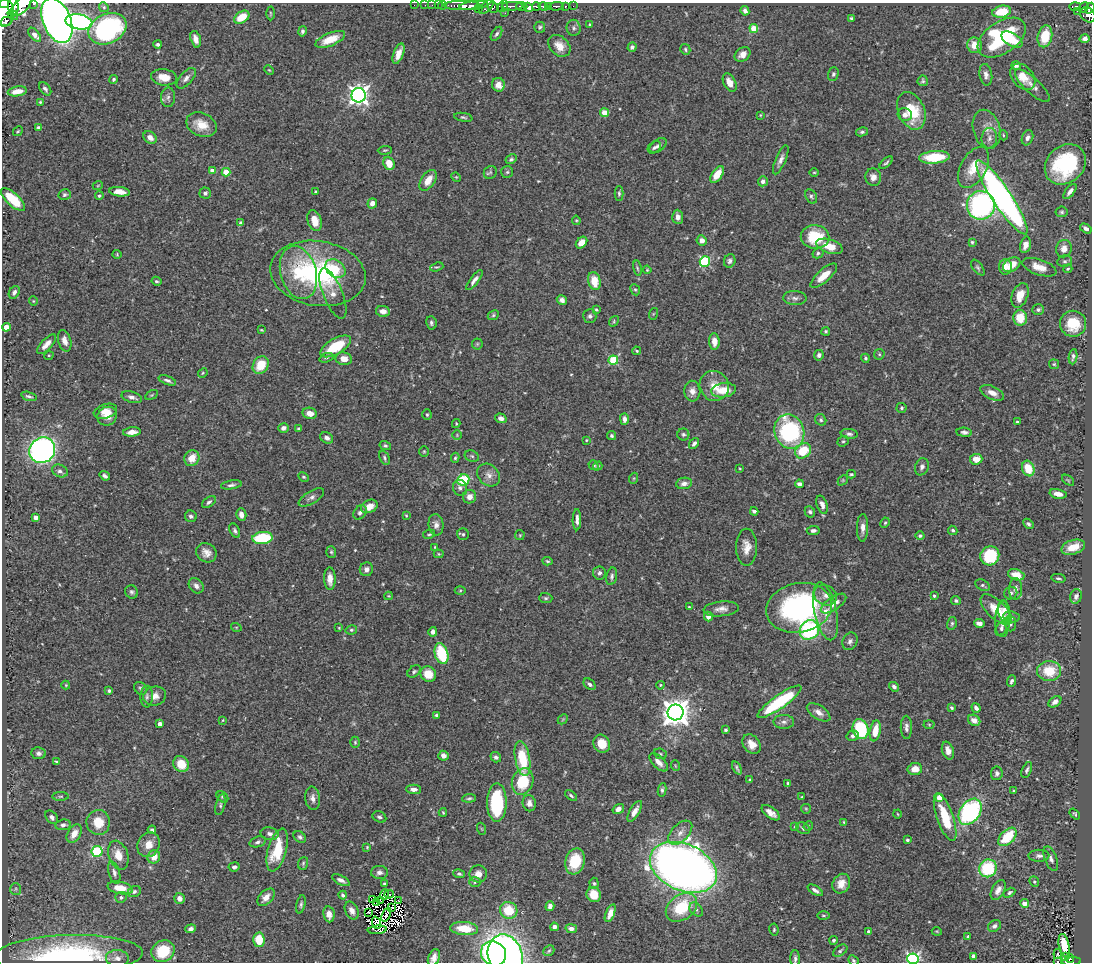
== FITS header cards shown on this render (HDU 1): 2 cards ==
NAXIS1  =                 1090
NAXIS2  =                  960

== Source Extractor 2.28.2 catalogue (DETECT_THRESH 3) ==
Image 1090 x 960 px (HDU 1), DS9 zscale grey, 1 PNG px = 1 image px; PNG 1094 x 964 px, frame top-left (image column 1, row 960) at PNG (2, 3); each listed source drawn as its Kron ellipse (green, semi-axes under 4 px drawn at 4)
Background 0.438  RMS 0.023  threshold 0.0692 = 3 sigma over >= 5 px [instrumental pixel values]
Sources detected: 525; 7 with non-positive FLUX_AUTO (blend fragments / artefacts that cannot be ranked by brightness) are neither listed nor drawn; of the other 518, the 500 brightest by FLUX_AUTO listed and drawn (18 fainter detections omitted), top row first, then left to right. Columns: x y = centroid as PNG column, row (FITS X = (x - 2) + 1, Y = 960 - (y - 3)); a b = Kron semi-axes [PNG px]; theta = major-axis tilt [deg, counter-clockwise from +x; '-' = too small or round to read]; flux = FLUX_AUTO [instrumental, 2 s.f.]
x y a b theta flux
4 4 5 3 - 460
34 4 3 2 - 64
414 5 2 2 - 7.2
425 5 2 2 - 8.4
432 5 2 2 - 11
438 5 3 2 - 11
442 5 4 3 - 22
462 5 18 4 1 960
13 6 10 5 -88 1200
21 6 13 6 45 1600
473 6 14 4 6 1000
503 6 6 4 51 140
512 6 10 3 0 130
522 6 5 3 - 410
536 6 4 3 - 270
543 6 5 3 - 330
548 6 4 3 - 200
556 6 7 3 1 160
565 6 3 3 - 89
573 6 2 2 - 5.9
1075 6 6 3 1 76
104 7 5 4 - 2.3
486 7 9 4 44 130
493 7 5 5 - 140
528 7 5 4 - 540
1084 8 6 4 49 130
1090 8 6 3 60 200
478 9 2 2 - 26
745 11 5 4 - 5.7
1077 11 2 2 - 6.1
4 12 14 9 -87 2300
1002 12 9 6 12 48
270 13 7 3 -89 1.7
505 13 3 2 - 1.3
13 15 6 3 -40 170
1088 15 8 6 -45 310
242 17 8 5 32 31
852 18 3 3 - 3
6 21 6 3 34 200
57 21 23 14 -68 1200
79 22 13 7 -9 360
590 25 3 3 - 1.7
540 27 5 5 - 2.8
574 28 8 7 - 4.5
754 28 4 4 - 40
107 29 20 14 26 300
302 31 5 4 - 3.7
497 34 8 4 56 3.7
35 35 8 4 -51 7.6
1045 36 11 7 78 44
1002 38 27 16 34 160
1085 38 5 4 - 5.2
196 39 8 5 -73 11
330 39 16 6 22 23
1012 40 11 6 -31 27
158 44 4 4 - 3.4
974 45 8 7 - 18
559 46 12 9 -44 16
632 47 5 4 - 3.1
685 49 5 4 - 2.4
398 54 10 5 69 15
743 54 9 6 37 10
1016 66 5 4 - 5
269 70 5 3 - 1.4
833 74 7 5 71 3
986 75 11 6 -81 7.4
164 77 13 8 -6 21
1023 77 15 10 -49 23
186 78 12 6 47 7.7
114 79 4 3 - 2.9
923 81 5 5 - 2.7
730 83 10 6 -63 14
498 85 7 6 - 11
1032 86 22 7 -43 12
45 89 7 5 -50 3.9
17 91 9 5 9 17
359 95 7 7 - 870
168 97 10 7 87 5.3
40 102 3 3 - 1.8
911 111 20 13 -68 54
604 113 4 4 - 32
760 115 4 3 - 1.4
905 115 7 6 - 6
463 117 9 4 -9 2.9
201 125 16 11 -24 25
38 127 3 3 - 2.2
987 129 20 13 -74 19
18 131 5 3 - 1.7
862 132 6 4 9 3.4
1003 135 5 3 - 1.4
150 138 7 5 -38 9.4
989 138 10 7 84 7.4
1027 138 8 5 70 5.3
658 146 9 6 37 5.6
654 147 7 5 38 4
385 150 7 4 3 2.1
934 157 15 6 5 67
511 159 6 4 28 3
781 160 15 5 67 8.1
389 163 7 5 -68 22
886 163 8 3 41 3.1
1065 164 22 18 43 130
974 167 22 13 61 34
212 171 4 4 - 17
226 172 4 4 - 37
490 172 7 6 - 3.4
507 172 6 6 - 3
814 172 4 3 - 1.5
717 174 9 5 56 23
456 177 5 4 - 1.5
873 177 9 8 - 11
428 180 11 6 56 20
763 181 5 5 - 6.2
98 185 5 3 - 1.3
316 191 4 3 - 1.6
1070 191 9 4 51 7.4
119 192 10 4 -6 16
205 193 5 5 - 3.7
619 193 7 4 -89 3.1
65 195 6 5 - 3
99 196 4 4 - 3
811 196 7 5 -60 3.5
1002 197 44 9 -56 700
13 200 15 6 -42 50
372 203 5 4 - 9.7
981 205 14 14 - 320
1062 212 6 5 - 2.9
678 217 7 5 -86 7.5
576 220 5 4 - 1.8
315 221 11 7 -74 19
241 222 4 3 - 2.6
1086 228 6 4 -32 4.6
815 237 14 11 -2 63
702 240 5 5 - 8.9
972 242 3 3 - 2.5
581 243 6 5 - 13
1025 245 8 5 76 11
829 246 14 6 -17 27
1064 249 9 7 70 11
818 253 6 5 - 3.2
117 254 4 4 - 1.6
705 261 5 5 - 140
730 261 7 5 65 4.2
1065 261 7 5 11 3.8
1012 265 9 6 34 26
437 267 7 4 19 2
1005 267 7 6 - 11
1039 267 17 7 -18 19
637 268 7 3 -78 2.3
978 268 9 5 -52 3.3
335 269 11 8 -38 24
1068 269 4 3 - 1.8
647 270 4 3 - 1.5
298 273 27 18 -74 74
318 273 48 32 -9 250
824 276 17 6 42 22
474 280 12 4 53 7
156 281 5 4 - 2.7
594 281 9 6 -76 30
635 290 6 4 -65 2.3
14 292 7 5 58 5.6
333 294 27 9 -68 11
1020 295 13 8 69 19
795 298 11 7 -2 6.5
562 300 5 4 - 6.1
33 301 4 4 - 1.6
596 309 3 3 - 2.2
1038 309 6 5 - 3.8
383 311 7 5 -10 11
653 314 6 4 71 1.8
493 315 6 4 24 2.4
590 316 7 6 - 4.6
1020 318 8 7 - 35
614 321 6 4 51 2.1
431 323 7 5 -77 4
1073 324 13 13 - 44
6 327 4 4 - 24
262 330 4 2 - 1.7
826 331 4 4 - 2.5
65 341 11 6 -73 8.9
714 341 8 5 -84 14
46 344 12 5 47 9.6
477 344 5 5 - 2.2
336 346 17 7 31 60
636 351 4 3 - 1.9
879 354 5 5 - 2.2
49 355 5 3 - 1.3
819 355 5 4 - 5.1
1073 357 8 4 83 3.9
326 358 7 4 18 2.4
865 358 4 4 - 2.9
344 359 8 6 -8 15
613 360 5 4 - 75
1054 364 5 5 - 2
261 365 9 7 55 39
203 373 5 4 - 2
167 380 9 4 -21 4.4
714 386 15 14 - 25
724 390 12 7 7 32
692 391 10 8 -87 10
992 393 13 6 -24 12
151 395 7 3 31 1.7
29 396 8 4 -17 3.3
132 397 10 5 -16 6.5
902 408 5 5 - 2.8
105 411 12 7 17 13
310 413 7 5 -10 11
427 415 5 4 - 2.3
107 416 10 9 - 15
501 418 6 4 -16 6.4
624 419 6 4 -90 6.4
821 420 6 5 - 3.2
1017 422 4 3 - 2.1
456 423 4 4 - 1.5
283 428 5 4 - 6.3
299 429 4 3 - 2.9
789 431 17 14 -70 190
132 432 9 4 6 12
964 432 8 4 -6 4.9
683 434 6 6 - 3.5
849 434 8 5 -7 4.3
457 435 5 4 - 1.9
612 436 5 4 - 2.9
327 438 7 5 -29 5.8
586 440 3 3 - 1.4
843 441 6 5 - 2.3
694 443 6 4 53 5.3
385 446 6 4 -15 2.6
42 450 13 12 - 560
424 451 5 4 - 2.2
803 451 8 7 - 46
472 456 7 5 -22 2.7
192 458 8 7 - 21
384 458 7 4 -64 3
455 458 5 4 - 2.4
976 459 6 5 - 17
594 465 5 4 - 2.8
598 466 5 3 - 2.4
922 467 9 6 69 5.6
740 468 3 2 - 1.3
1028 468 8 6 -69 33
60 471 8 6 -24 4.6
851 474 4 3 - 2.4
489 475 13 10 -44 12
105 476 5 3 - 4.4
304 477 5 4 - 2.6
634 478 5 3 - 1.8
463 480 6 5 - 72
843 480 6 4 46 2
1068 480 7 3 -37 1.9
684 483 8 5 9 6.9
799 484 4 4 - 4.7
231 485 10 4 9 4.2
460 488 8 7 - 5
1058 494 8 4 -11 10
311 497 14 6 32 6.6
470 497 7 6 - 11
209 502 8 4 34 4.2
822 505 9 5 -71 8
369 506 9 6 26 16
754 511 4 3 - 3.8
810 512 6 5 - 3.4
360 513 8 6 53 5.1
241 514 6 5 - 10
406 515 4 3 - 1.5
191 516 6 5 - 5.2
36 517 4 4 - 12
577 520 10 3 89 6.8
885 523 5 4 - 2.1
1028 524 6 4 -47 3.5
436 525 11 7 -82 7.9
863 528 14 5 89 9.4
953 530 5 4 - 2.9
235 531 8 4 -62 4.2
813 531 6 4 4 4.9
429 534 6 3 12 2.3
463 534 6 5 - 2.9
520 535 5 4 - 1.8
920 536 4 4 - 2.4
262 538 10 6 4 100
435 547 3 3 - 1.5
747 547 18 10 -90 17
1073 547 12 7 17 25
331 552 6 5 - 2.4
206 553 10 9 - 12
439 554 5 4 - 1.8
990 556 10 9 - 74
547 561 5 4 - 2.3
366 569 7 6 - 6.8
599 573 6 6 - 5.3
1016 575 8 5 -17 23
612 576 9 5 77 4.5
1058 578 7 4 -12 2.7
330 579 11 5 -88 13
982 585 8 5 -27 3.4
196 586 8 6 -48 7.1
1016 589 11 6 89 7.5
460 590 5 3 - 1.7
132 592 7 6 - 3.6
1011 593 7 6 - 4.6
825 595 12 9 -26 11
389 596 4 3 - 1.5
934 596 4 3 - 2.1
1076 596 7 5 72 4.7
546 598 6 5 - 2.9
956 601 5 4 - 2.8
834 603 15 6 34 16
689 607 4 3 - 1.5
799 608 33 24 11 330
721 609 18 7 5 11
996 610 20 9 -44 33
825 611 29 11 -78 31
1004 611 10 6 -82 12
708 617 5 4 - 8
1011 617 8 5 -9 4.3
1003 619 18 7 87 16
952 623 6 5 - 3.1
979 623 5 4 - 9
1010 623 8 6 -85 4.4
236 627 5 3 - 1.4
339 628 4 4 - 1.4
1001 629 8 5 62 4.5
351 630 6 4 12 2.5
809 630 10 9 - 170
433 632 5 4 - 6
850 641 9 7 63 5.5
441 654 11 6 -74 79
414 671 7 5 39 3.1
1049 671 12 10 1 42
428 674 8 7 - 24
1011 681 6 3 67 3.3
590 684 7 5 -42 4.5
66 685 4 4 - 1.5
660 685 4 3 - 1.7
894 687 5 4 - 4.7
140 688 7 6 - 3.2
109 691 3 3 - 2.7
155 696 11 9 15 12
147 697 11 6 88 5.1
779 702 26 6 35 120
1055 702 7 5 36 6.9
951 708 4 3 - 2.6
976 708 5 4 - 5.2
676 712 8 8 - 2000
819 712 13 7 -33 10
437 715 3 3 - 3.7
563 719 6 4 45 1.8
223 720 4 3 - 1.4
974 720 6 5 - 11
784 722 10 7 -1 6.3
160 724 4 4 - 10
929 724 5 3 - 1.6
906 727 11 5 -89 6.2
860 729 10 8 -76 95
726 730 3 3 - 2.5
875 731 11 5 79 24
853 736 6 5 - 4.5
355 742 5 4 - 2.2
602 744 9 8 - 25
752 744 11 8 -51 16
948 750 9 5 -72 10
38 753 7 6 - 4.7
660 754 6 5 - 2.5
443 756 5 5 - 8.4
496 757 5 5 - 4
522 759 18 7 -79 65
57 762 4 3 - 2.3
659 762 11 6 -45 11
181 764 8 7 - 31
676 766 5 3 - 1.5
737 768 7 2 -64 2.8
915 769 7 6 - 15
1027 770 8 4 69 3.8
997 773 7 6 - 5.2
750 780 3 3 - 2.5
523 781 13 10 70 62
788 783 3 3 - 2
414 789 7 4 -1 8.2
662 790 7 4 80 3.2
1014 791 4 3 - 1.9
61 796 8 4 0 2.3
571 796 7 3 -38 2.7
222 797 6 5 - 2.5
802 797 3 3 - 1.6
939 797 4 4 - 29
313 798 12 7 -84 8.9
469 798 7 4 6 2.9
497 802 19 10 90 110
529 803 8 6 -78 7.1
220 805 10 4 77 3.9
618 809 6 4 34 9.7
806 809 5 5 - 1.8
635 811 11 5 60 11
443 812 4 3 - 1.6
970 812 14 10 55 240
771 813 11 5 -36 11
898 814 4 3 - 1.3
1075 814 6 3 -50 2
52 817 7 5 -49 4.8
379 817 7 5 -26 4
945 817 25 8 -71 59
98 822 12 11 - 33
844 822 4 4 - 1.9
63 825 8 5 9 5.9
808 826 5 4 - 1.7
795 827 4 3 - 1.4
803 828 7 5 -29 3.9
482 829 6 4 -71 1.7
152 830 4 3 - 3.1
680 833 15 8 45 13
74 834 10 6 58 18
270 834 9 6 -10 5.4
300 837 7 5 -41 3.7
1007 837 11 6 44 61
907 840 3 3 - 2.7
258 842 8 5 19 4.3
149 845 13 11 62 19
367 847 4 4 - 1.5
277 850 22 9 74 58
97 851 5 5 - 120
118 855 15 9 -71 19
1039 856 10 6 0 5.8
154 857 7 6 - 16
1051 859 13 6 -70 6.5
575 861 13 9 74 57
303 863 6 5 - 2.5
234 867 5 4 - 4.7
683 867 35 23 -24 1800
988 868 9 8 - 92
379 872 8 6 -1 6.7
114 873 11 5 -74 6.1
459 874 6 4 -10 2.9
478 874 8 8 - 12
341 880 10 4 -27 6.7
475 882 6 5 - 3
1034 882 5 4 - 2.3
594 883 5 4 - 2.9
384 884 4 3 - 2.1
841 884 10 8 62 17
120 888 13 6 -11 26
16 889 6 5 - 3.2
815 890 8 4 -33 5.5
998 890 11 6 61 9.9
134 892 7 5 24 4.1
1009 893 6 4 30 3.8
389 894 4 3 - 12
594 894 8 7 - 24
343 895 4 4 - 2.8
384 895 5 2 - 2.3
121 897 6 5 - 3.3
266 897 10 6 45 12
180 898 5 5 - 9.3
372 899 3 2 - 1.7
380 900 3 3 - 2.3
398 900 3 2 - 1.6
377 903 3 2 - 1.8
1024 903 4 4 - 9.1
301 904 9 4 77 3.5
550 906 5 4 - 5.3
681 907 17 12 36 73
392 908 2 2 - 1.5
352 910 9 6 -65 9.1
509 910 9 8 - 43
696 910 8 5 -48 4
369 912 3 2 - 1.5
610 913 9 4 68 12
329 914 8 5 -81 13
386 915 7 3 66 5.7
823 916 6 3 0 1.9
376 923 6 4 -68 1.9
994 926 7 5 31 5.3
554 927 4 4 - 5
464 928 14 6 -5 38
191 929 5 4 - 6.2
571 929 6 4 -13 6.8
377 930 9 3 6 2
774 930 6 4 -81 2.2
937 931 5 3 - 1.6
869 932 4 3 - 6.2
968 936 4 3 - 3.1
259 940 7 5 -88 36
834 940 4 4 - 2.8
1064 945 11 5 -79 28
163 951 12 10 34 60
549 951 6 5 - 2.2
840 951 8 5 36 3.6
494 954 13 11 -36 240
1058 954 5 2 - 4.7
68 955 74 20 2 280
505 955 21 17 -71 720
974 956 4 4 - 15
1066 957 2 2 - 5.3
117 958 11 8 -3 9.2
434 958 9 5 67 8.5
795 959 9 4 -90 4.1
913 959 6 5 - 280
1070 959 4 2 - 21
853 960 5 4 - 2.5
1072 961 9 3 4 92
1058 962 3 2 - 5.2
At the frame edge (FLAGS 8, measured only in part): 12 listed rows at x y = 4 4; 34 4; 13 6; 21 6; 1090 8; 4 12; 434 958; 795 959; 913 959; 853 960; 1072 961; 1058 962
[18 fainter detections neither listed nor drawn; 7 non-positive-flux detections neither listed nor drawn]